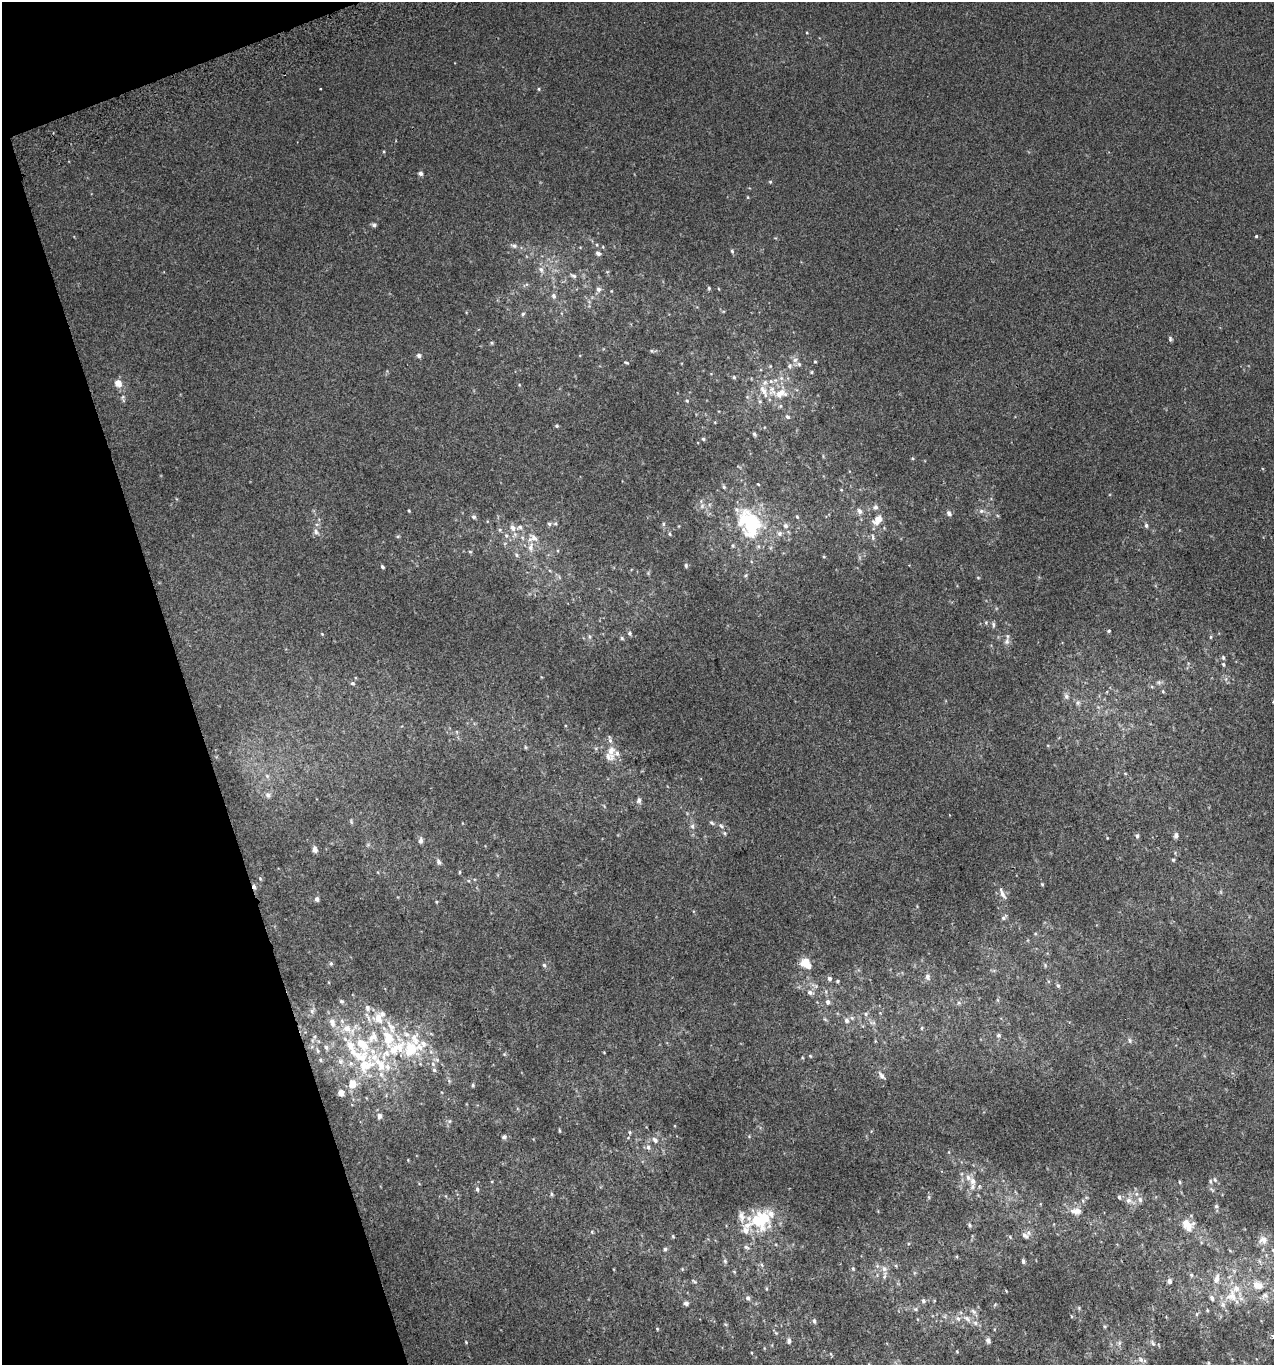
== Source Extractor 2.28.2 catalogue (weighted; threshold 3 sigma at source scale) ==
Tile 5 of 4 x 4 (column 1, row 2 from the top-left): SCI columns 86-1357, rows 2770-4132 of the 5313 x 5536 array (HDU 1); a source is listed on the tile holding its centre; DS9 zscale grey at full resolution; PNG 1276 x 1367 px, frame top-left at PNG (2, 2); no overlay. Shown black and unused: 16% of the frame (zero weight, under 2 of 3 exposures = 2% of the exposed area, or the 3 px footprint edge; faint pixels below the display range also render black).
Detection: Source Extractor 2.28.2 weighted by HDU 2 'WHT'; one run over the whole footprint, this tile lists its part. Background 0.00305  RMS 0.0074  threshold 0.0333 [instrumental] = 3 sigma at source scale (4.5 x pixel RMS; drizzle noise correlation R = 1.50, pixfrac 1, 0.0396/0.0396 arcsec/px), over >= 5 px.
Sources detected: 242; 2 inside a brighter object's white glare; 1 cosmic-ray / hot-pixel residue — not listed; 31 inside a brighter listed object's ellipse — not listed separately; the other 208 listed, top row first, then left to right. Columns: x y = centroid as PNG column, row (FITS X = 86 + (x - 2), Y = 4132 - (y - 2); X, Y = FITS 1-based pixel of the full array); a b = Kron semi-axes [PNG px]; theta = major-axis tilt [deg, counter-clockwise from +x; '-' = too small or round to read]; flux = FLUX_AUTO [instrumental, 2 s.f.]
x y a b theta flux
320 88 3 2 - 0.63
539 89 5 3 - 0.76
420 173 5 5 - 2.4
770 182 5 4 - 0.84
374 225 6 5 - 1.6
1256 236 4 4 - 0.87
597 245 5 3 - 0.67
514 246 9 6 -18 2.2
603 247 5 3 - 0.59
732 251 5 4 - 0.99
598 253 6 5 - 2.1
541 269 8 7 - 3
573 275 8 5 -30 1.8
709 288 5 4 - 0.93
598 289 7 7 - 2.1
554 296 8 6 -84 2
523 314 5 4 - 1
1170 339 7 4 -89 1.3
491 343 6 4 -89 0.81
652 351 5 4 - 0.94
419 356 5 5 - 2.3
795 360 8 6 16 2.6
815 362 4 3 - 0.68
626 363 6 3 -18 0.83
789 366 7 7 - 2.2
811 372 4 4 - 0.79
734 377 5 5 - 1.1
771 381 6 5 - 1.8
118 383 6 5 - 8.8
764 391 20 7 -63 6.7
781 393 18 11 34 12
687 401 4 4 - 0.9
788 417 6 5 - 1.3
557 426 5 4 - 0.98
754 434 6 4 -42 1.1
703 439 5 4 - 1
758 484 3 2 - 0.65
724 487 5 5 - 1.1
841 490 5 3 - 0.59
702 506 7 4 46 1.8
876 507 6 6 - 2.1
409 510 3 3 - 0.78
859 511 8 6 -66 2.7
981 511 7 6 - 2.1
949 513 6 5 - 2.3
474 517 6 5 - 1.7
797 517 5 4 - 0.87
878 520 12 8 52 8.2
751 522 21 18 -54 67
555 523 6 4 0 1
549 524 6 5 - 1.3
663 524 7 3 -83 1.2
1146 525 6 5 - 1.6
785 526 8 7 - 2.2
512 528 9 7 -67 4
500 530 6 5 - 1.3
316 532 8 7 - 2.4
779 533 7 6 - 2.1
670 534 5 4 - 0.93
506 536 7 5 -68 1.8
873 537 9 5 -85 2.1
533 538 15 11 2 7.5
733 545 5 3 - 0.9
470 552 5 3 - 0.77
516 555 7 5 -29 1.4
686 566 6 4 -76 1.2
382 567 4 3 - 1.3
746 575 5 4 - 0.93
978 577 5 3 - 0.65
993 625 8 4 -82 1.5
1109 631 4 3 - 0.88
630 633 6 5 - 1.4
322 634 4 3 - 0.58
589 637 7 4 90 1.2
1210 637 5 3 - 0.86
622 638 5 4 - 0.99
1007 641 9 7 67 2.8
1223 657 7 5 -75 1.3
1223 664 6 5 - 1.2
1159 682 6 4 72 1.2
352 683 6 4 -28 1.3
1163 691 5 4 - 0.77
1066 696 8 6 -74 2.1
1078 703 7 5 69 1.7
525 747 6 4 -71 0.83
611 751 22 11 -80 10
1125 773 5 3 - 0.58
267 776 7 4 -46 1.5
268 795 9 7 -74 2.6
639 800 7 6 - 2.2
351 822 8 3 -85 0.95
712 823 8 4 -37 1.3
692 826 8 6 89 2.1
721 826 6 5 - 1.4
724 833 5 4 - 1
1176 835 7 6 - 2
1137 836 6 5 - 1.4
421 841 8 6 83 2
315 850 7 5 -84 3.1
1173 860 5 4 - 0.85
439 862 8 6 -67 2.1
459 872 5 3 - 0.72
1042 884 5 4 - 0.73
1002 893 15 6 -62 3.9
317 899 5 5 - 2.3
436 902 5 3 - 0.66
1003 918 7 5 40 1.6
805 962 11 8 29 8
331 963 5 5 - 1.1
544 965 5 5 - 1.2
1045 965 6 4 -73 0.95
927 977 9 6 -79 2.4
829 979 6 5 - 2
837 981 5 4 - 0.91
1058 986 6 4 -56 1.4
810 992 9 6 -14 2.7
341 1001 6 5 - 1.5
828 1002 6 5 - 2.4
959 1003 6 5 - 1.2
312 1011 8 5 55 2.3
866 1014 6 5 - 1.5
378 1017 17 16 - 14
846 1020 7 6 - 2.4
332 1022 14 8 -75 5.9
873 1023 10 4 2 1.8
347 1028 15 11 -32 12
922 1028 5 4 - 0.9
998 1035 5 5 - 1.4
373 1037 18 13 51 15
1130 1040 7 5 -70 1.5
350 1046 16 11 -64 13
326 1047 7 5 -72 1.9
411 1049 31 24 17 41
318 1051 7 5 -72 1.7
504 1054 5 4 - 0.83
810 1056 5 4 - 0.82
320 1060 6 4 -44 1.2
340 1061 9 8 - 3.1
351 1063 8 7 - 2.7
379 1063 40 12 -48 29
433 1064 7 5 -49 1.9
882 1076 11 5 -53 2.5
352 1084 11 9 78 8.8
473 1085 5 4 - 0.96
341 1093 5 4 - 6.7
379 1116 7 6 - 2.9
450 1121 6 4 70 1.1
559 1131 5 3 - 0.83
630 1132 6 4 -83 0.98
504 1137 6 5 - 1.9
655 1140 8 6 -50 2.7
648 1147 8 6 -58 2.2
1215 1179 7 4 -70 1.4
972 1181 11 8 -64 6.2
1210 1181 6 5 - 1.3
1179 1182 6 3 -82 0.9
477 1189 7 4 -80 1.5
1212 1189 9 3 -44 1.2
551 1194 5 5 - 1.1
1119 1197 6 4 -79 1.3
1140 1199 8 7 - 3.1
1129 1200 9 8 - 4.2
1216 1206 6 5 - 1.2
1076 1211 16 10 4 6.7
758 1221 25 16 -48 24
1186 1223 17 11 -27 10
970 1225 7 5 -43 1.2
592 1232 5 4 - 0.78
673 1236 5 4 - 0.75
1025 1236 12 8 -29 3.3
1263 1240 11 10 - 4.7
746 1247 7 5 -18 1.7
665 1249 5 5 - 1.1
725 1261 7 5 -88 1.4
1023 1261 5 4 - 1.5
762 1265 6 4 -70 1
884 1268 9 8 - 3.6
853 1269 5 4 - 0.9
1191 1275 5 4 - 1.2
1216 1279 14 7 76 4.3
694 1281 8 3 -30 0.93
1169 1281 6 5 - 2.1
1258 1285 9 7 -19 7.5
1265 1295 8 6 12 2.2
1231 1296 19 16 75 13
748 1298 6 5 - 2.1
1212 1298 7 5 -66 1.9
923 1301 6 5 - 1.7
686 1303 6 5 - 2.1
915 1309 5 5 - 1.2
1207 1310 5 3 - 0.63
973 1311 9 5 -45 1.9
1197 1314 6 4 71 0.88
958 1318 8 5 -49 2.2
967 1319 11 7 -45 3.7
814 1321 6 4 -81 1.7
1105 1326 5 5 - 0.9
657 1329 4 4 - 0.66
776 1333 5 4 - 0.89
1273 1337 3 2 - 1.1
988 1340 6 5 - 2.3
789 1341 8 5 77 1.8
466 1342 4 3 - 0.58
1119 1343 6 6 - 1.6
1153 1343 8 5 -68 1.7
957 1351 4 4 - 0.63
1141 1360 9 7 -47 2.7
1209 1363 6 4 -89 0.95
Isophote crosses this tile's border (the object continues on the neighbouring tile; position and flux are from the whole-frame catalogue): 1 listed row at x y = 1273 1337